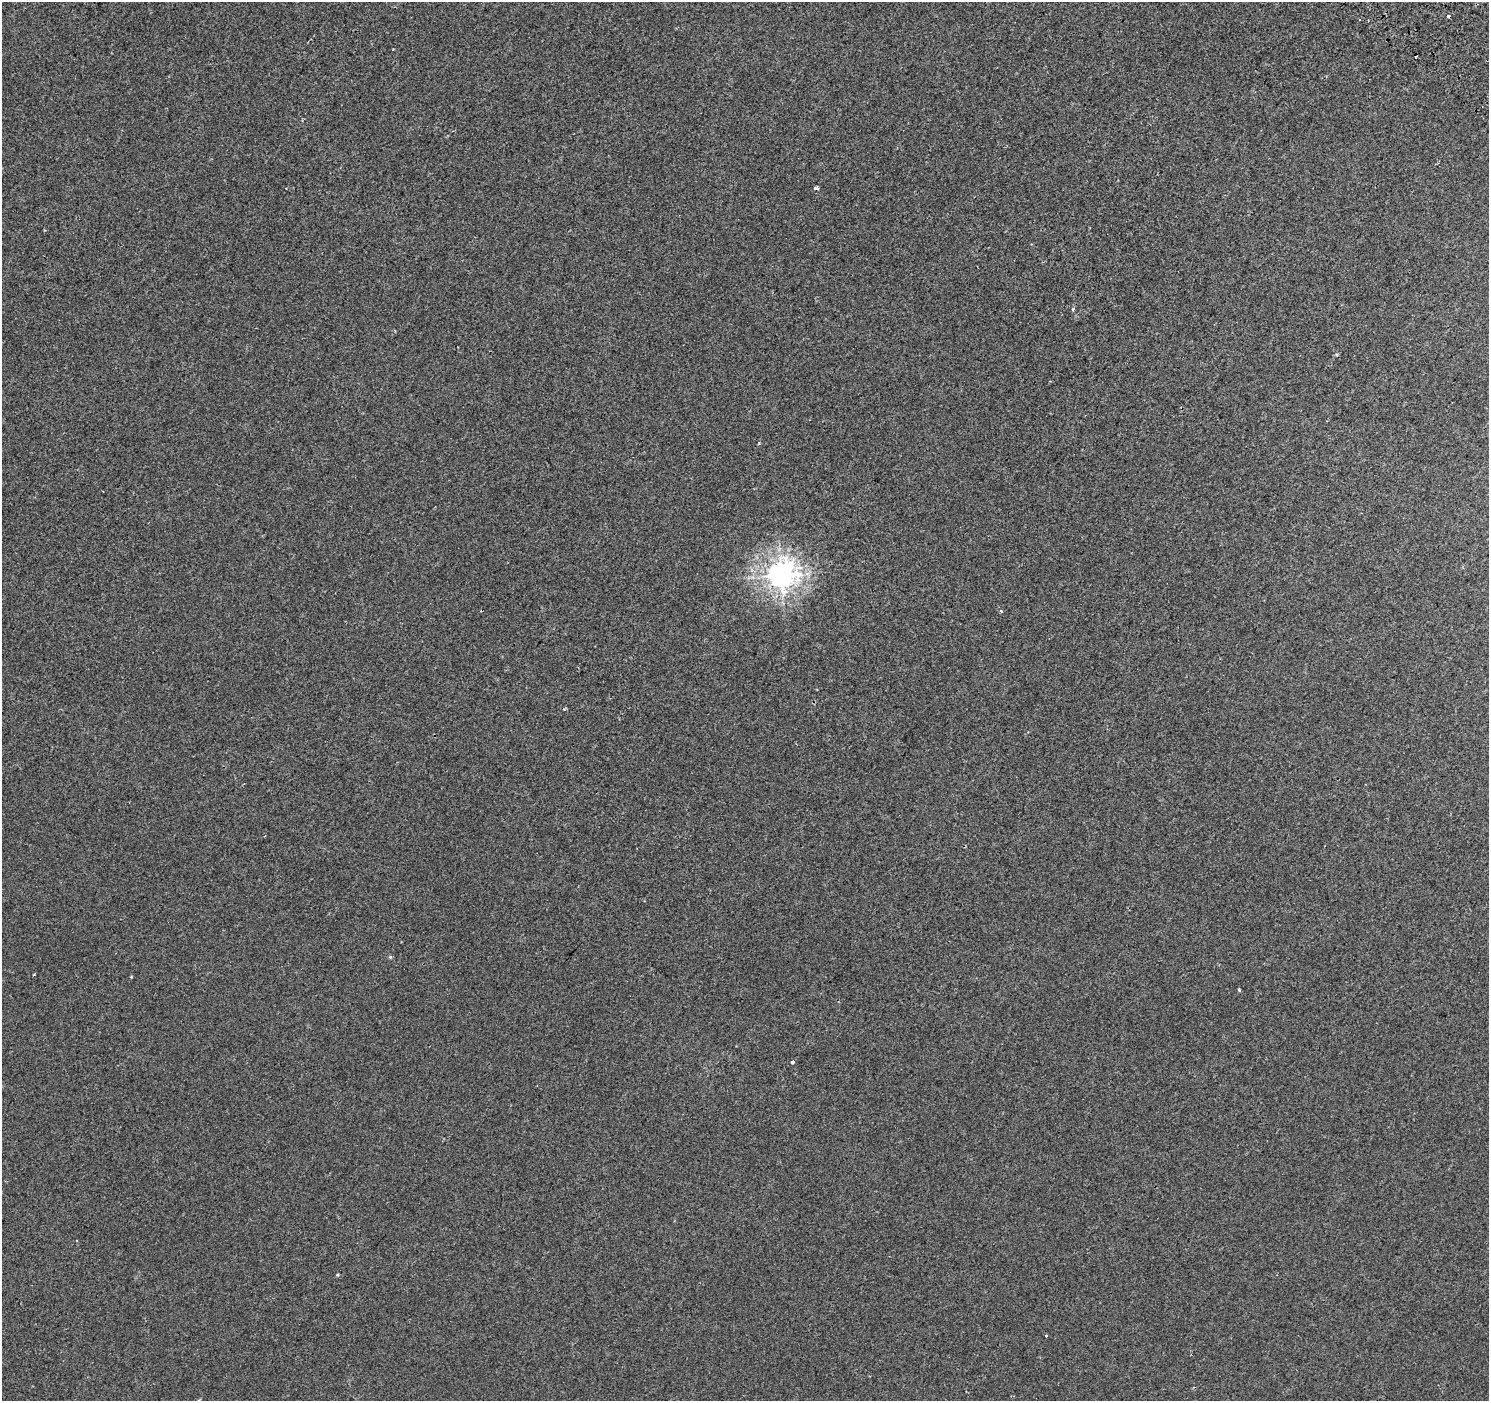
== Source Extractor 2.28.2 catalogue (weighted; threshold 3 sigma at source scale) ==
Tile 10 of 4 x 4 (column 2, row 3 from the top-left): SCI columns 1562-3048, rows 1702-3100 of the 6086 x 6114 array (HDU 1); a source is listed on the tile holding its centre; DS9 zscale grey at full resolution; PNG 1491 x 1403 px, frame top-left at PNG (2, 2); no overlay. Shown black and unused: <1% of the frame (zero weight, under 2 of 3 exposures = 3% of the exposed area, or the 3 px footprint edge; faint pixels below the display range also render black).
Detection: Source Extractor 2.28.2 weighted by HDU 2 'WHT'; one run over the whole footprint, this tile lists its part. Background 0.00109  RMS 0.0056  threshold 0.0252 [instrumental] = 3 sigma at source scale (4.5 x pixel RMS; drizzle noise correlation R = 1.50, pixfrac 1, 0.0396/0.0396 arcsec/px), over >= 5 px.
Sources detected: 15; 3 cosmic-ray / hot-pixel residue — not listed; the other 12 listed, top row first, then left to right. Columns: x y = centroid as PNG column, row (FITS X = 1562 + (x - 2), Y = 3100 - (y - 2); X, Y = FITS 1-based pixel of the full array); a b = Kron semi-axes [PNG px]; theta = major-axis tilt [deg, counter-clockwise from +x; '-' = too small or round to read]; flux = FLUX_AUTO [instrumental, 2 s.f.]
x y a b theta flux
393 49 3 2 - 0.41
816 188 5 3 - 1.2
1073 310 6 3 90 0.68
759 443 5 3 - 0.54
781 575 9 8 - 550
1001 611 3 3 - 0.49
390 957 5 5 - 0.63
131 977 4 3 - 0.44
1239 990 5 3 - 0.54
792 1062 4 3 - 1.8
337 1275 4 4 - 0.54
1046 1336 3 2 - 1.8